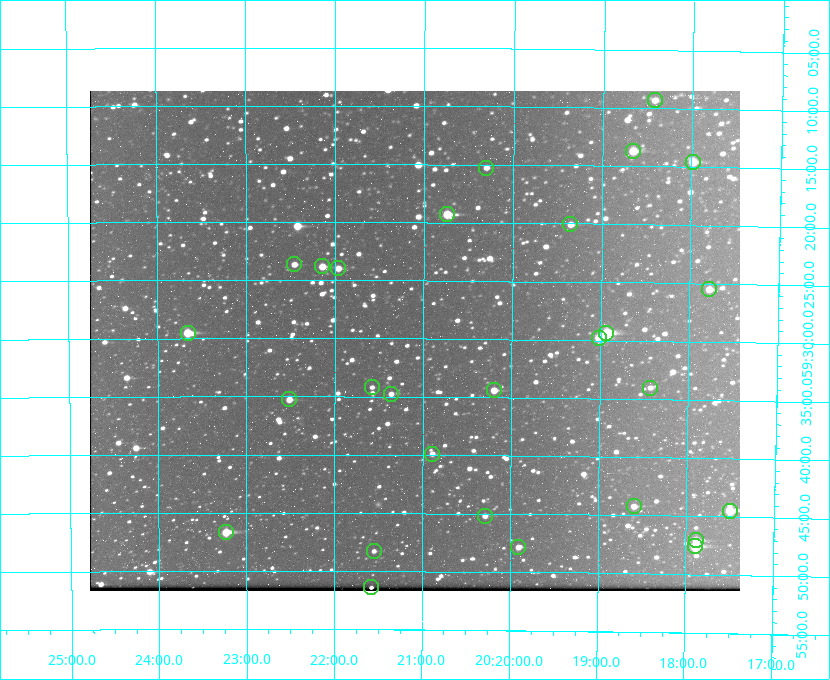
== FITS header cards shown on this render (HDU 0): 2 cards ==
NAXIS1  =                  650 / Width of table row in bytes
NAXIS2  =                  500 / Number of rows in table

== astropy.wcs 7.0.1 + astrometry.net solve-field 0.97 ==
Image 650 x 500 px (HDU 0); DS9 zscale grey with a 90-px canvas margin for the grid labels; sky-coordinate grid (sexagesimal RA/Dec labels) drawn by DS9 from the SOLVED WCS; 28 Tycho-2 reference stars matched to detected sources circled (green)
Header WCS: none
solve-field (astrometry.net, Tycho-2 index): SOLVED blind (the file carries no WCS)
Solved WCS: RA---TAN-SIP/DEC--TAN-SIP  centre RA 20:21:06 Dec +59:30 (305.27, +59.50 deg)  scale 5.16 arcsec/px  FOV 55.8' x 43.0'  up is +180 deg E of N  parity flipped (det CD > 0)
(file carries no celestial WCS; the grid is the blind solution)
Tycho-2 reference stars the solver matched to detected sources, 28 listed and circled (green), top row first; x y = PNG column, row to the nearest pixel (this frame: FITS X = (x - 90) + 1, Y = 500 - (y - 91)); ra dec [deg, ICRS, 3 dp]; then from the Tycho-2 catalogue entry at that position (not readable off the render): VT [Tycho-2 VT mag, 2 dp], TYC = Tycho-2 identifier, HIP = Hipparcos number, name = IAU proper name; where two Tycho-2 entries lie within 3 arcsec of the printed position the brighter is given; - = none
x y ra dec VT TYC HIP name
655 100 304.606 +59.155 10.95 3949-1673-1 - -
633 151 304.666 +59.228 9.63 3949-1325-1 - -
693 162 304.498 +59.243 9.91 3949-663-1 - -
486 168 305.075 +59.254 11.10 3949-857-1 - -
447 214 305.185 +59.322 8.95 3949-1869-1 - -
570 224 304.838 +59.335 10.93 3949-1877-1 - -
294 264 305.613 +59.394 10.81 3949-1261-1 - -
322 266 305.535 +59.397 10.37 3949-1383-1 - -
338 268 305.490 +59.400 10.79 3949-1179-1 - -
709 289 304.447 +59.425 10.97 3949-965-1 - -
188 333 305.915 +59.492 9.25 3949-1149-1 - -
606 333 304.733 +59.490 8.93 3949-1451-1 - -
599 338 304.755 +59.496 9.37 3949-615-1 - -
372 387 305.394 +59.570 11.70 3949-405-1 - -
650 388 304.607 +59.567 11.00 3949-1861-1 - -
494 390 305.049 +59.573 10.18 3949-1099-1 - -
391 394 305.340 +59.579 10.98 3949-39-1 - -
289 399 305.628 +59.588 10.19 3949-1517-1 - -
432 454 305.223 +59.664 11.52 3949-1631-1 - -
634 506 304.649 +59.737 10.61 3949-735-1 - -
730 511 304.376 +59.741 8.68 3949-423-1 - -
485 516 305.073 +59.753 11.06 3949-89-1 - -
226 532 305.808 +59.778 8.73 3949-715-1 100545 -
696 540 304.470 +59.785 9.54 3949-1615-1 - -
695 546 304.474 +59.793 10.98 3949-1187-1 100048 -
518 547 304.976 +59.797 11.33 3949-1031-1 - -
374 551 305.387 +59.804 11.49 3949-285-1 - -
371 587 305.395 +59.857 11.71 3949-313-1 - -